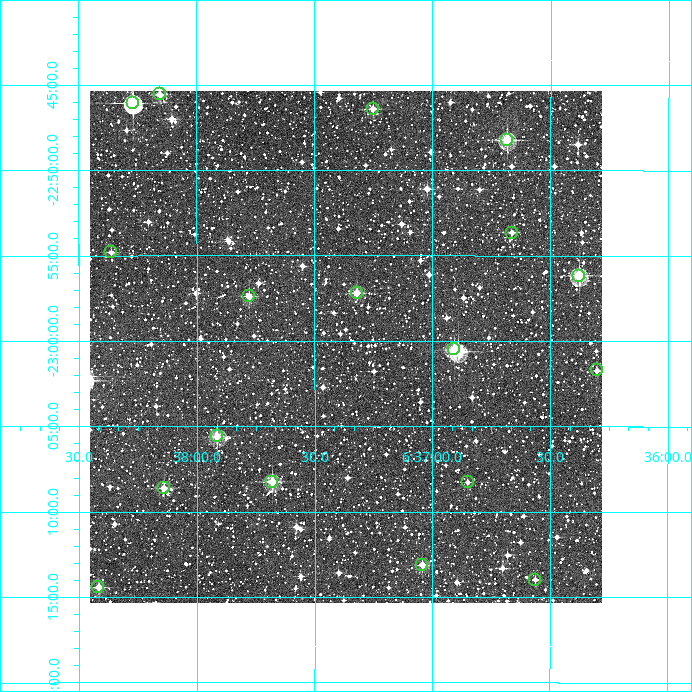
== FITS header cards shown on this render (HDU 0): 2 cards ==
NAXIS1  =                  512
NAXIS2  =                  512

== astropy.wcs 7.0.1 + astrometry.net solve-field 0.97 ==
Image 512 x 512 px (HDU 0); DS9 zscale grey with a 90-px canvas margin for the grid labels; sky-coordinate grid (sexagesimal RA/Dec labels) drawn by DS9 from the SOLVED WCS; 18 Tycho-2 reference stars matched to detected sources circled (green)
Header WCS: RA---TAN/DEC--TAN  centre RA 06:37:22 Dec -23:00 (99.34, -23.01 deg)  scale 3.52 arcsec/px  FOV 30.0' x 30.0'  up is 0 deg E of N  parity normal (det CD < 0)
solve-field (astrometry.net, Tycho-2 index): VERIFIED the header's WCS against the Tycho-2 star catalogue (18 matches, 0 conflicts) and refined it, rather than solving blind
Solved WCS: RA---TAN-SIP/DEC--TAN-SIP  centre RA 06:37:22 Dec -23:00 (99.34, -23.01 deg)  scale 3.51 arcsec/px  FOV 30.0' x 30.0'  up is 0 deg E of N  parity normal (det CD < 0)
The solver's refit moves the header's centre by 2 arcsec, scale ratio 0.9997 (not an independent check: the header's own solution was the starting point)
Tycho-2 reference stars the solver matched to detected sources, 18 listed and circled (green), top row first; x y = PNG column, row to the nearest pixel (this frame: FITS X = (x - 90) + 1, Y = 512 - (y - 91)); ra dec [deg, ICRS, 3 dp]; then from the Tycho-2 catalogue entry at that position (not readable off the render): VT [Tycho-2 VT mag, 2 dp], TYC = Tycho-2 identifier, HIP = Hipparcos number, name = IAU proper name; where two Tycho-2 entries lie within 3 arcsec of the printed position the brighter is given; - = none
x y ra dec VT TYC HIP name
160 94 99.539 -22.759 11.05 6508-317-1 - -
133 103 99.567 -22.768 8.35 6508-886-1 31727 -
373 109 99.313 -22.774 10.99 6508-124-1 - -
507 140 99.171 -22.804 9.34 6508-524-1 - -
512 233 99.166 -22.894 11.26 6508-908-1 - -
111 252 99.590 -22.913 11.45 6508-238-1 - -
579 276 99.094 -22.936 9.49 6508-438-1 - -
357 293 99.330 -22.953 10.25 6508-71-1 - -
249 296 99.445 -22.956 10.72 6508-77-1 - -
454 349 99.227 -23.008 10.06 6508-2877-1 - -
597 370 99.075 -23.029 11.63 6508-906-1 - -
217 436 99.478 -23.093 9.72 6508-665-1 - -
272 482 99.420 -23.138 9.97 6508-57-1 - -
468 482 99.213 -23.138 11.79 6508-121-1 - -
164 488 99.535 -23.144 10.83 6508-267-1 - -
422 565 99.261 -23.219 10.91 6508-1743-1 - -
535 580 99.141 -23.233 11.59 6508-1783-1 - -
98 587 99.605 -23.240 10.90 6508-1784-1 - -